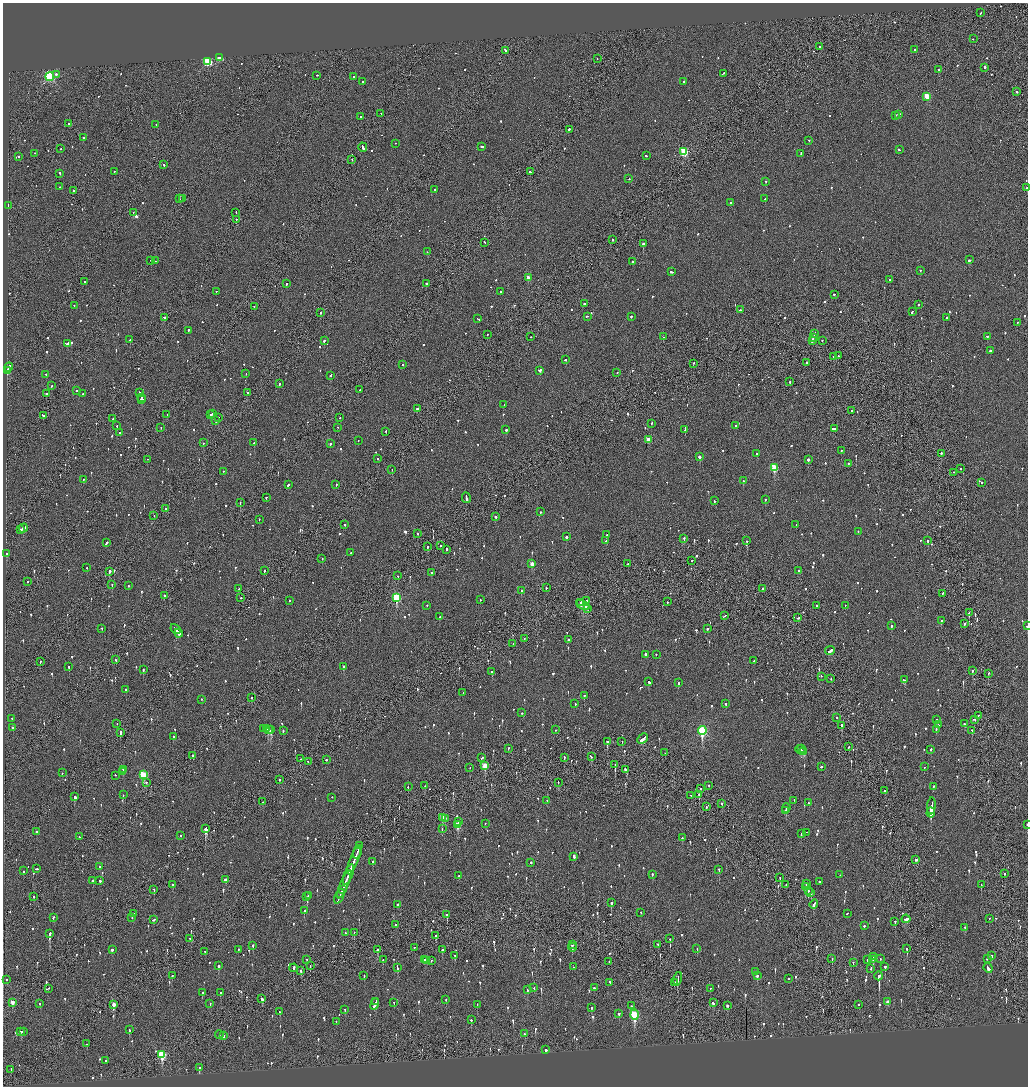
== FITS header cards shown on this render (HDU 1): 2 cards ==
NAXIS1  =                 2051
NAXIS2  =                 2168

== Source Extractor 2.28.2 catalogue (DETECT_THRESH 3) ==
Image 2051 x 2168 px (HDU 1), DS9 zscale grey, zoomed out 1/2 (1 PNG px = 2 x 2 image px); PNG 1030 x 1088 px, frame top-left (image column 2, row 2168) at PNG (3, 3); each listed source drawn as its Kron ellipse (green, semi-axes under 4 px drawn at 4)
Background -0.0674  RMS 0.077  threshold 0.231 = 3 sigma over >= 5 px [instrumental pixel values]
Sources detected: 1296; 55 cannot appear on this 1/2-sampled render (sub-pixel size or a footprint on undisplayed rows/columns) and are neither listed nor drawn; of the other 1241, the 500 brightest by FLUX_AUTO listed and drawn (741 fainter detections omitted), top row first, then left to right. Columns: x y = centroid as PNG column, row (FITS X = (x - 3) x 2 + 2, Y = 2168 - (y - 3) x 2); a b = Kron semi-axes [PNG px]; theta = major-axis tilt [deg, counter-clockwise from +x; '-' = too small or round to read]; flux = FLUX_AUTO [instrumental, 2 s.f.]
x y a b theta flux
981 13 3 1 - 130
973 39 2 2 - 59
820 47 2 1 - 55
914 50 2 2 - 240
505 51 3 2 - 200
219 58 3 2 - 290
597 59 2 1 - 64
208 62 4 3 - 1300
984 68 2 2 - 790
939 70 2 2 - 250
723 74 4 2 - 130
56 75 2 2 - 170
317 76 2 2 - 57
50 77 4 3 - 2000
353 77 2 2 - 59
362 82 2 2 - 91
684 82 2 2 - 440
1017 92 2 2 - 74
927 97 3 3 - 420
381 114 2 1 - 67
899 115 3 2 - 83
895 116 2 2 - 64
361 117 2 2 - 60
69 124 2 1 - 110
156 125 2 2 - 53
569 130 2 2 - 190
83 138 2 2 - 88
809 141 2 2 - 78
395 144 2 1 - 110
482 147 3 2 - 110
363 148 4 2 - 340
60 149 2 1 - 55
899 150 2 2 - 80
684 152 3 3 - 900
35 154 2 2 - 76
801 154 3 2 - 81
646 156 2 2 - 59
18 157 2 2 - 50
352 160 2 1 - 240
164 165 2 2 - 91
114 172 2 1 - 48
530 172 2 2 - 63
60 174 2 2 - 87
629 179 2 2 - 56
766 182 2 2 - 64
60 187 2 2 - 68
1027 188 2 2 - 340
435 190 2 2 - 71
73 191 2 2 - 86
179 199 2 2 - 170
182 199 2 1 - 81
765 199 2 2 - 85
730 203 2 2 - 48
8 206 2 1 - 98
133 213 2 2 - 86
236 213 2 1 - 85
236 220 2 1 - 310
612 240 2 2 - 110
484 243 2 2 - 83
643 244 2 2 - 2100
427 252 2 2 - 110
970 260 3 2 - 390
151 261 2 1 - 500
155 261 2 2 - 95
633 262 2 2 - 65
920 271 2 2 - 67
671 272 3 2 - 290
528 278 3 2 - 120
889 280 2 2 - 63
84 282 2 2 - 140
286 284 2 2 - 71
426 284 2 2 - 110
216 292 2 2 - 59
500 292 2 2 - 55
834 295 2 2 - 73
584 304 2 2 - 450
918 305 2 2 - 78
74 306 3 2 - 67
254 307 2 2 - 61
740 310 2 2 - 88
912 312 3 2 - 100
320 313 2 2 - 130
587 317 3 2 - 120
631 317 2 2 - 180
164 318 3 2 - 120
947 318 2 2 - 51
478 319 3 2 - 160
1017 323 2 2 - 64
188 331 3 2 - 98
814 334 4 1 - 130
487 335 2 2 - 67
531 337 2 1 - 57
663 337 2 2 - 97
987 337 2 2 - 190
813 338 3 2 - 180
130 340 2 2 - 210
324 341 2 2 - 110
812 341 3 2 - 160
822 341 2 2 - 55
67 344 3 2 - 420
990 351 2 2 - 110
838 356 2 2 - 54
834 357 2 2 - 76
566 360 3 2 - 99
807 363 2 1 - 97
693 364 2 2 - 77
403 365 2 2 - 350
9 368 4 2 - 370
7 371 3 2 - 210
540 371 3 2 - 280
617 373 2 2 - 68
246 374 2 2 - 50
46 375 2 2 - 50
330 376 2 2 - 210
790 382 2 2 - 100
279 384 2 2 - 89
51 386 2 2 - 61
360 390 2 1 - 48
76 391 2 2 - 86
139 393 2 2 - 56
247 393 2 2 - 94
46 394 2 2 - 300
83 394 2 2 - 170
141 398 2 2 - 64
141 400 3 2 - 90
504 405 2 2 - 66
417 409 2 2 - 190
852 411 2 2 - 57
212 414 2 2 - 220
167 415 2 1 - 57
210 415 2 2 - 150
43 416 2 2 - 170
219 418 2 1 - 47
340 418 2 2 - 57
113 419 2 2 - 63
216 421 2 2 - 140
651 424 2 2 - 62
117 426 2 2 - 59
736 426 2 2 - 73
161 428 2 1 - 97
338 428 2 2 - 56
834 429 3 2 - 260
506 430 2 2 - 320
685 430 2 1 - 51
386 432 2 2 - 130
120 433 2 2 - 52
648 440 3 3 - 210
358 441 2 2 - 51
203 443 2 2 - 50
254 443 2 2 - 430
330 444 2 2 - 60
841 451 2 2 - 71
757 454 2 2 - 65
941 454 2 2 - 170
700 457 2 2 - 970
378 459 2 1 - 110
147 460 2 1 - 85
808 460 2 2 - 820
848 464 2 2 - 65
774 468 3 3 - 550
960 469 2 2 - 79
392 470 2 1 - 53
223 472 2 2 - 48
954 473 2 2 - 68
83 480 2 2 - 80
743 481 2 2 - 160
981 483 2 2 - 160
288 485 3 2 - 120
336 485 2 2 - 79
266 498 2 2 - 64
466 498 5 2 - 260
765 500 2 2 - 59
714 501 2 2 - 54
240 503 2 1 - 110
165 509 2 2 - 51
540 512 2 2 - 63
154 516 2 1 - 66
496 517 3 2 - 110
259 520 2 2 - 53
345 525 2 2 - 71
796 525 2 2 - 53
23 529 5 2 - 290
21 530 3 1 - 140
858 532 2 1 - 61
418 534 2 2 - 310
607 535 2 2 - 98
566 537 2 2 - 160
684 539 2 2 - 200
606 541 2 2 - 90
747 541 2 2 - 130
928 541 2 2 - 88
106 543 3 2 - 97
440 546 2 1 - 120
428 547 3 2 - 110
446 550 2 2 - 180
350 553 2 2 - 68
7 554 2 2 - 190
322 559 2 2 - 63
692 561 2 1 - 49
532 564 3 3 - 200
628 564 2 2 - 130
87 568 2 2 - 48
264 571 2 2 - 60
798 571 2 2 - 57
109 572 2 1 - 1900
431 573 2 2 - 160
398 576 2 1 - 150
28 582 2 1 - 63
112 585 2 1 - 100
128 586 2 2 - 61
546 588 3 2 - 120
239 589 2 2 - 110
762 589 2 2 - 260
521 591 2 2 - 81
943 594 2 2 - 65
165 596 2 2 - 50
240 598 2 2 - 89
397 598 4 3 - 1200
480 600 2 2 - 68
289 601 2 2 - 57
587 601 2 2 - 510
667 602 2 2 - 58
581 603 3 2 - 140
427 606 2 2 - 48
583 606 7 2 -25 530
816 606 2 2 - 51
845 606 2 2 - 48
588 609 2 2 - 140
969 613 3 1 - 120
725 616 4 2 - 130
440 617 2 2 - 62
798 618 2 2 - 86
941 621 2 2 - 82
964 624 2 2 - 85
891 626 2 2 - 120
1027 626 2 2 - 48
102 629 2 2 - 63
176 629 6 2 -50 250
708 629 3 2 - 110
179 634 4 2 - 190
524 639 2 2 - 67
568 640 2 2 - 110
513 644 2 1 - 100
830 651 5 2 - 140
645 655 2 2 - 280
656 655 2 2 - 55
116 660 2 1 - 48
754 661 2 2 - 55
40 662 2 2 - 83
69 667 2 2 - 55
344 667 2 2 - 390
143 670 3 2 - 170
972 671 2 2 - 84
492 672 2 2 - 150
988 674 2 1 - 220
821 677 2 2 - 66
831 679 2 1 - 48
904 680 3 2 - 110
649 682 3 2 - 97
679 683 2 2 - 140
126 690 2 2 - 92
463 693 2 1 - 55
584 696 2 2 - 100
252 698 2 2 - 120
202 700 2 2 - 51
575 704 2 2 - 60
726 704 2 2 - 76
522 713 2 2 - 84
978 716 2 2 - 80
837 718 2 2 - 62
12 719 2 1 - 120
937 720 2 2 - 240
974 720 3 2 - 69
117 724 2 1 - 52
964 724 2 2 - 57
938 725 2 2 - 120
842 726 3 2 - 330
13 728 2 2 - 130
263 729 2 2 - 52
267 729 2 2 - 150
268 730 2 1 - 240
271 730 4 3 - 480
556 730 2 2 - 51
936 730 3 2 - 67
283 731 2 2 - 99
702 731 4 3 - 1700
972 731 2 2 - 71
120 733 3 2 - 350
174 737 2 2 - 77
643 739 6 2 44 270
607 742 3 2 - 350
622 742 2 2 - 84
849 747 2 2 - 58
508 749 2 2 - 62
801 749 2 1 - 54
800 750 5 2 - 320
931 750 2 2 - 200
804 752 3 1 - 170
665 753 2 1 - 53
193 756 2 2 - 66
591 757 3 2 - 85
482 758 3 2 - 110
564 758 2 2 - 130
301 759 2 2 - 70
326 760 2 2 - 76
308 762 2 1 - 52
615 765 3 2 - 430
485 766 3 3 - 350
821 767 2 2 - 130
924 767 2 2 - 48
470 768 2 2 - 50
124 770 3 2 - 120
626 770 4 2 - 100
122 772 2 1 - 53
62 773 2 2 - 100
143 775 4 3 - 880
115 776 2 2 - 88
279 780 2 1 - 150
146 783 3 2 - 49
558 783 2 2 - 61
425 786 2 2 - 91
709 786 2 1 - 78
408 787 2 1 - 130
934 787 2 2 - 78
701 789 2 2 - 96
885 791 2 1 - 78
123 795 2 1 - 68
699 795 3 2 - 170
691 796 2 1 - 190
75 797 3 2 - 160
332 798 2 2 - 56
547 801 2 1 - 60
794 801 2 2 - 130
263 802 2 2 - 62
809 803 2 2 - 50
722 804 2 2 - 52
931 806 8 2 84 1900
706 807 2 2 - 120
786 808 5 2 - 520
786 811 2 2 - 360
931 813 5 2 - 1200
442 818 3 3 - 300
445 819 2 2 - 84
459 822 2 2 - 78
485 824 2 2 - 60
458 825 4 3 - 400
1027 825 2 2 - 48
205 829 4 3 - 590
442 829 3 2 - 57
36 832 2 2 - 49
807 832 2 1 - 47
801 834 2 2 - 64
180 836 2 2 - 54
79 837 2 2 - 51
682 838 2 2 - 80
359 846 2 2 - 110
357 852 7 1 69 450
574 857 3 2 - 250
354 860 15 2 69 860
916 860 3 2 - 160
373 862 2 2 - 50
531 863 2 2 - 87
100 867 2 2 - 87
36 869 2 2 - 120
719 870 2 1 - 69
23 871 2 2 - 170
1005 874 2 1 - 79
348 875 10 2 68 510
652 875 2 2 - 52
840 875 2 2 - 50
459 876 2 2 - 54
780 878 2 2 - 85
225 880 3 2 - 93
92 881 2 2 - 150
100 881 2 2 - 290
819 882 2 2 - 80
806 884 2 2 - 59
173 885 2 2 - 120
344 885 15 2 67 670
786 885 2 2 - 75
981 885 2 2 - 52
805 887 2 2 - 58
154 890 2 1 - 100
342 890 4 2 - 200
808 891 2 2 - 60
811 893 3 2 - 61
308 896 2 2 - 87
34 897 2 2 - 55
307 897 3 2 - 120
339 897 8 2 66 410
611 903 2 2 - 130
814 904 4 2 - 170
397 905 2 2 - 110
304 911 2 2 - 65
641 913 2 2 - 58
133 914 2 2 - 56
847 914 2 2 - 66
447 915 3 2 - 130
53 918 2 2 - 60
132 918 2 2 - 51
906 919 4 2 - 130
989 919 2 1 - 81
153 920 3 2 - 92
895 922 2 2 - 88
396 925 2 2 - 54
864 926 2 2 - 95
965 928 2 2 - 56
345 933 2 2 - 75
354 933 2 1 - 60
49 934 4 2 - 460
436 936 3 2 - 93
190 939 2 2 - 74
670 939 2 2 - 91
572 945 2 2 - 150
658 945 2 2 - 65
253 946 2 2 - 120
414 948 2 2 - 51
572 948 4 2 - 120
697 949 3 2 - 58
907 949 3 2 - 150
112 950 2 2 - 120
238 950 2 2 - 61
377 950 3 2 - 150
442 950 2 2 - 85
205 952 2 1 - 200
455 956 2 1 - 53
991 956 3 2 - 180
873 957 2 2 - 49
832 959 2 2 - 57
880 959 2 2 - 61
987 959 3 2 - 58
307 960 2 2 - 66
383 960 2 2 - 49
424 960 2 2 - 100
867 960 2 2 - 86
873 960 3 2 - 71
427 961 3 2 - 86
431 961 2 2 - 76
609 962 2 2 - 50
853 963 2 2 - 55
219 966 3 2 - 170
310 966 3 1 - 49
573 967 2 1 - 130
885 967 2 2 - 220
294 968 4 2 - 130
397 968 3 2 - 160
988 968 5 2 - 210
871 969 3 2 - 72
301 971 2 2 - 110
756 972 2 2 - 98
172 976 2 2 - 49
364 976 2 2 - 66
757 976 2 2 - 170
879 976 4 2 - 1100
678 979 7 2 78 320
788 979 2 2 - 98
6 980 2 2 - 90
610 983 2 2 - 94
674 983 2 2 - 340
534 988 2 2 - 52
594 988 2 2 - 250
48 989 3 1 - 130
710 989 2 2 - 57
527 990 2 2 - 92
202 993 2 2 - 61
221 993 2 2 - 72
262 999 3 2 - 90
446 1000 2 2 - 57
376 1002 2 2 - 120
888 1002 3 3 - 90
12 1003 4 3 - 140
394 1003 2 2 - 53
713 1003 3 2 - 76
40 1004 2 2 - 68
210 1004 2 2 - 61
375 1004 6 2 69 290
114 1005 3 2 - 140
477 1005 2 2 - 140
858 1005 2 2 - 92
631 1006 2 2 - 140
727 1006 3 2 - 77
591 1008 2 2 - 48
345 1010 2 2 - 51
280 1012 2 2 - 240
619 1014 2 2 - 88
634 1015 5 3 - 1100
471 1020 2 2 - 54
336 1022 2 2 - 48
129 1030 3 2 - 110
21 1032 3 2 - 100
24 1032 2 2 - 55
525 1034 3 2 - 58
219 1035 4 2 - 120
224 1036 3 2 - 82
87 1044 2 2 - 100
545 1050 2 2 - 130
162 1055 4 3 - 780
105 1061 2 2 - 51
199 1068 3 2 - 390
11 1070 3 1 - 75
At the frame edge (FLAGS 8, measured only in part): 3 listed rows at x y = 1027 188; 1027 626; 1027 825
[741 fainter detections neither listed nor drawn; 55 sub-pixel or undisplayed-footprint detections neither listed nor drawn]